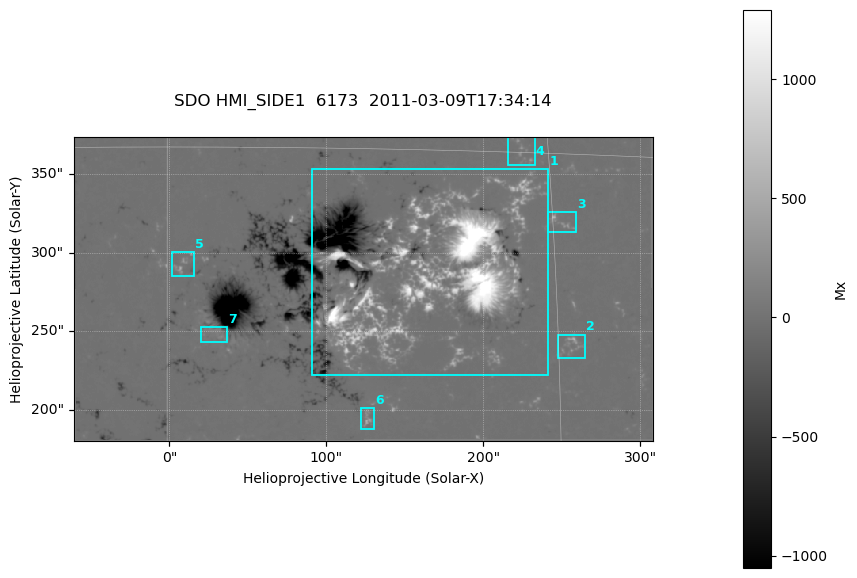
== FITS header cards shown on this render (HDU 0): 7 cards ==
TELESCOP= 'SDO     '           /
INSTRUME= 'HMI_SIDE1'          /
WAVELNTH=              6173.00 /
DATE-OBS= '2011-03-09T17:34:14.800' /
CTYPE1  = 'HPLN-TAN'           /
CTYPE2  = 'HPLT-TAN'           /
BUNIT   = 'Mx      '           /

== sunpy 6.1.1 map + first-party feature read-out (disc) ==
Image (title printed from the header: SDO HMI_SIDE1  6173  2011-03-09T17:34:14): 731 x 385 px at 0.504 arcsec/px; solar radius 967 arcsec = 1917 px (partial field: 2.4% of the solar disc is inside the frame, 99% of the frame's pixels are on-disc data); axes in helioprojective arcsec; data unit Mx (BUNIT, on the colour bar)
Orientation: file roll -179.9 deg (from PC/CROTA): ROTATED to solar-north-up (sunpy Map.rotate, bilinear) for analysis and display; everything below refers to the rotated frame; the empty margins the rotation leaves inside the frame are drawn grey
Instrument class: DISC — disc imager (sunpy class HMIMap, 6173 A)
Bright regions (active regions / flare kernels): reference = the on-disc median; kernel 7 px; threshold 5 sigma = 47.6 Mx over a disc level ~0.0333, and >= 1.15x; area >= 281 px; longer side >= 5 px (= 2.5 arcsec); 7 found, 7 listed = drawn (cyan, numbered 1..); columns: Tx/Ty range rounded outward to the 2 arcsec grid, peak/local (2 s.f.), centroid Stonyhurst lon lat
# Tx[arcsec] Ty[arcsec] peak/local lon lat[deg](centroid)
1 90..242 222..354 51034 +10 +10
2 246..266 232..248 8702 +15 +7
3 240..260 312..326 8472 +15 +12
4 214..234 356..374 5098 +14 +15
5 0..16 284..302 7506 +1 +10
6 122..130 188..202 9132 +8 +4
7 20..38 242..254 3742 +2 +8